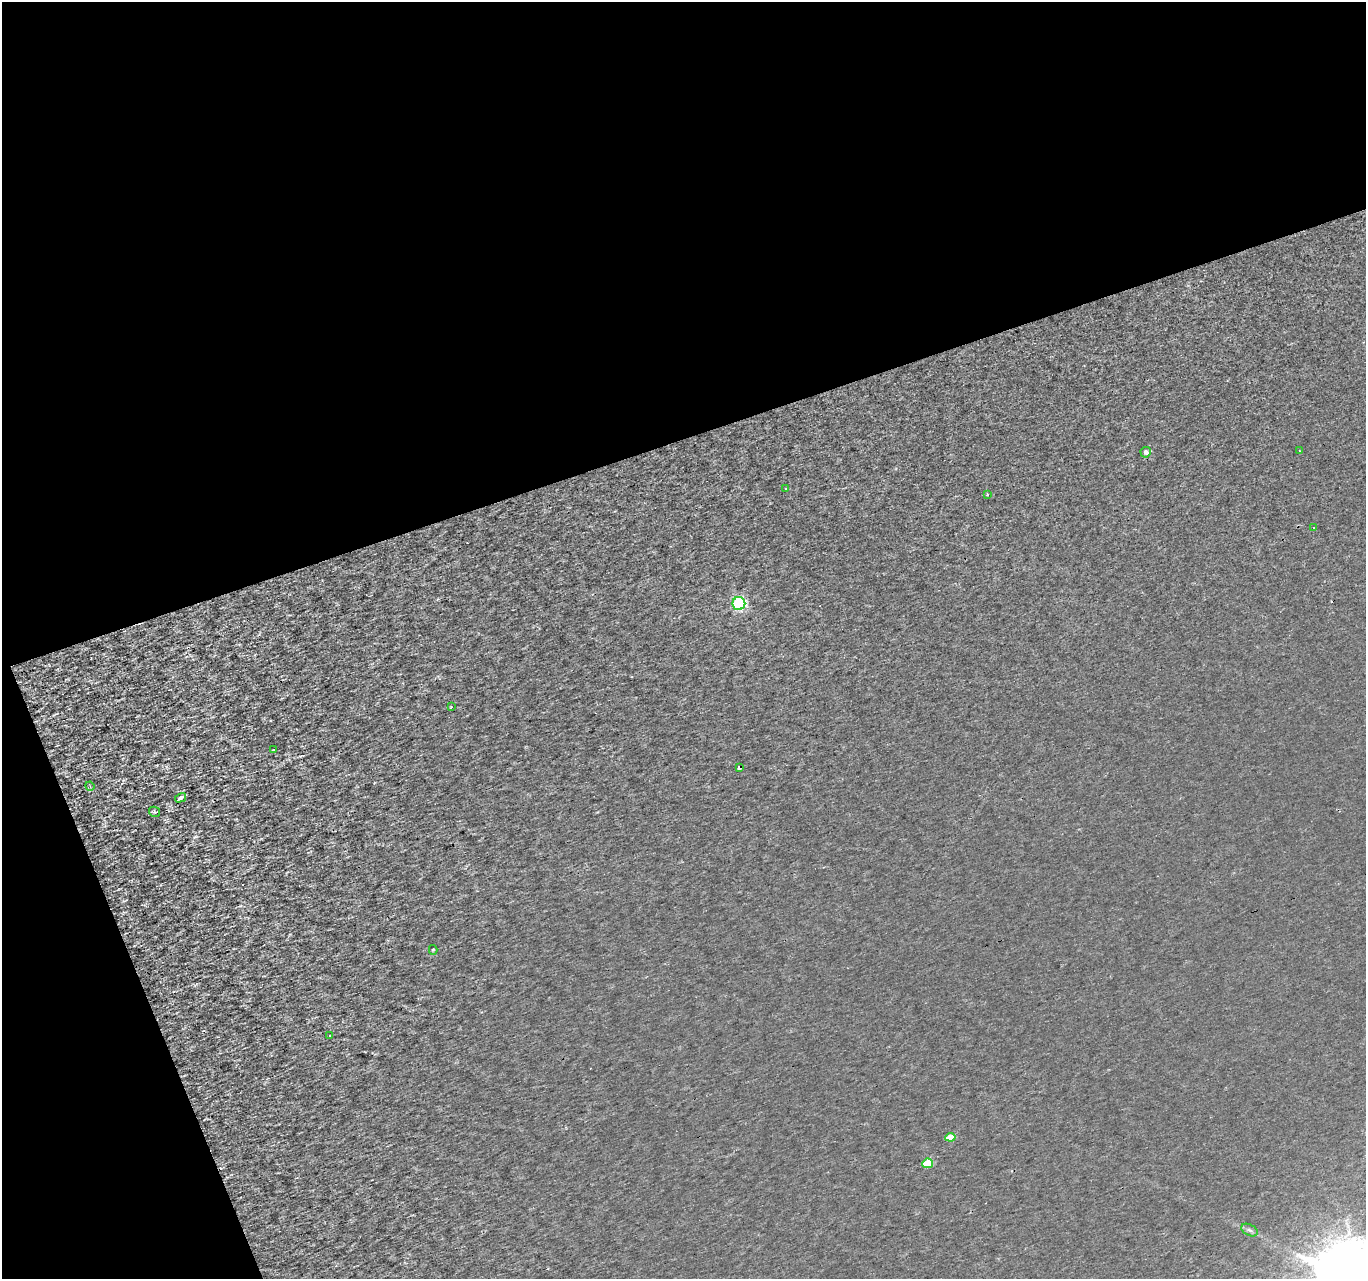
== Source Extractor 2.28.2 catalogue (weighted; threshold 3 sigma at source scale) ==
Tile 1 of 2 x 2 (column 1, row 1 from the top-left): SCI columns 301-1664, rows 1410-2686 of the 3029 x 2979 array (HDU 1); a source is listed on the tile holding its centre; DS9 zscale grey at full resolution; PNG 1368 x 1281 px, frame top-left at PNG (2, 2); each listed source drawn as its Kron ellipse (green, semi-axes under 4 px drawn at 4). Shown black and unused: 39% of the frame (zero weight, under 2 of 3 exposures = <1% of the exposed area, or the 3 px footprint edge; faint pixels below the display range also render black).
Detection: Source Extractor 2.28.2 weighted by HDU 2 'WHT'; one run over the whole footprint, this tile lists its part. Background 0.00129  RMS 0.004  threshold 0.0179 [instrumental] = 3 sigma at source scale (4.5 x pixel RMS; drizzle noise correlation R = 1.50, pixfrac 1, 0.0396/0.0396 arcsec/px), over >= 5 px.
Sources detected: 24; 7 cosmic-ray / hot-pixel residue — neither listed nor drawn; the other 17 listed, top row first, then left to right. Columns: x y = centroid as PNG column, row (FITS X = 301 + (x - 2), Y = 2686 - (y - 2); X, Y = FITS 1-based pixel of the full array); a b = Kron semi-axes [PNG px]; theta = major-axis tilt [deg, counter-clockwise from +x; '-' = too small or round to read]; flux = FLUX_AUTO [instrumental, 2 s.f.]
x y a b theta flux
1299 451 3 2 - 0.45
1146 452 5 5 - 1.8
785 488 3 3 - 1.1
988 494 3 3 - 1
1313 527 3 2 - 0.5
739 603 6 6 - 61
451 707 3 2 - 1.1
273 750 3 2 - 0.66
739 768 3 3 - 1.9
90 786 5 4 - 0.57
181 798 6 3 30 1.4
154 812 5 5 - 0.53
433 950 5 4 - 0.48
330 1035 3 3 - 0.63
950 1137 5 4 - 6.5
928 1163 5 5 - 12
1250 1230 9 5 -27 1.1
Overlapping masked pixels (flux is a lower limit): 1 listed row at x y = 739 768